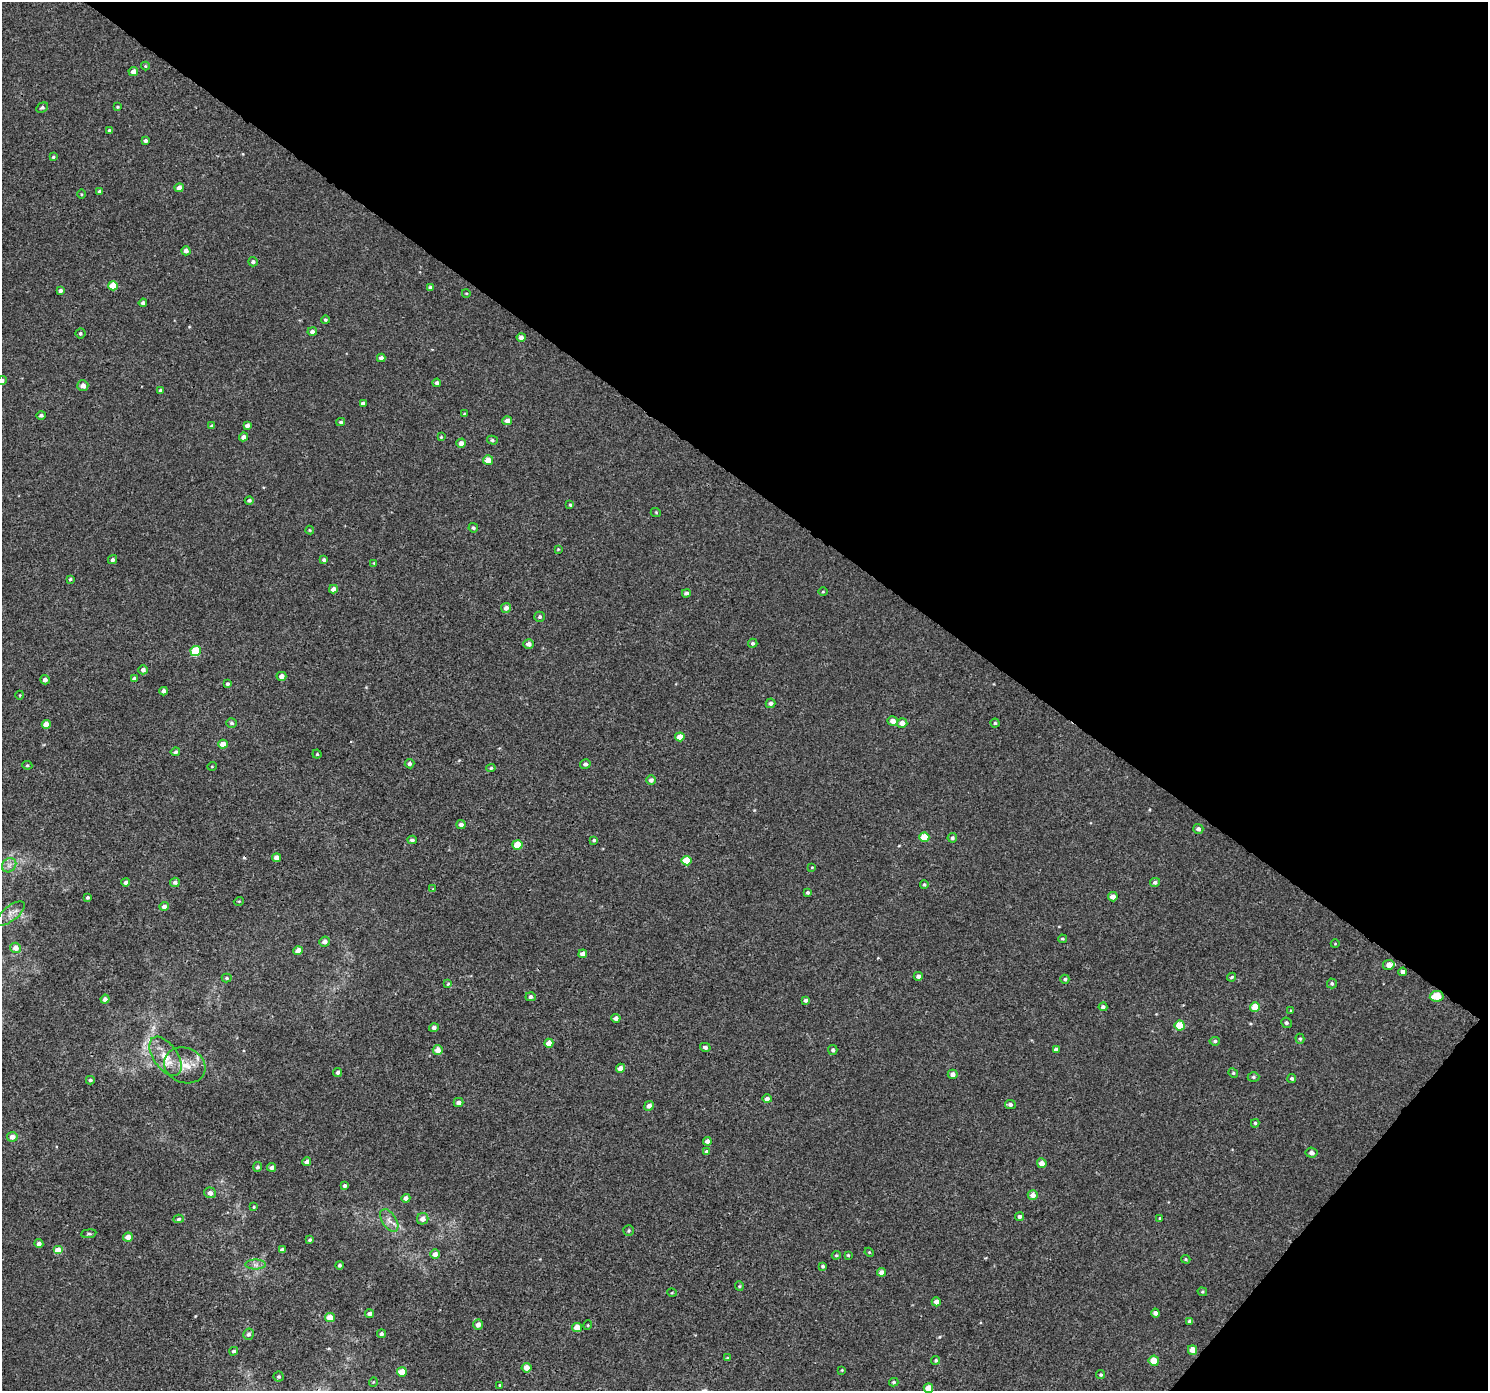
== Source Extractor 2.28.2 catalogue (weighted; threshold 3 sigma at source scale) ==
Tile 8 of 4 x 4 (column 4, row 2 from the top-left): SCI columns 4496-5981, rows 3000-4388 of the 6026 x 6065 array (HDU 1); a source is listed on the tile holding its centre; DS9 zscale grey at full resolution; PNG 1490 x 1393 px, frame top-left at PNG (2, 2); each listed source drawn as its Kron ellipse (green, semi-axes under 4 px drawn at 4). Shown black and unused: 38% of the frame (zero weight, under 3 of 4 exposures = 5% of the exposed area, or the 3 px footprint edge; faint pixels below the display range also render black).
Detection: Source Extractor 2.28.2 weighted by HDU 2 'WHT'; one run over the whole footprint, this tile lists its part. Background 0.00277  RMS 0.0022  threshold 0.00975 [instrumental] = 3 sigma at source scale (4.5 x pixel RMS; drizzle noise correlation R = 1.50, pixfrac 1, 0.0396/0.0396 arcsec/px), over >= 5 px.
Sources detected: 210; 1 cosmic-ray / hot-pixel residue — neither listed nor drawn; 1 inside a brighter listed object's ellipse — not listed separately; the other 208 listed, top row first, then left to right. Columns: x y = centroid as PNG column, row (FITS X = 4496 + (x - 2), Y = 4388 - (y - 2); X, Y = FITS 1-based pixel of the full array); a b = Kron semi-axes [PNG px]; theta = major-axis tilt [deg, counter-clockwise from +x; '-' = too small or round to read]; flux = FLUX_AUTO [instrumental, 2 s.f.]
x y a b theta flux
145 66 4 4 - 0.23
133 72 5 4 - 1.3
117 107 3 3 - 0.24
42 108 6 4 30 0.41
109 130 4 3 - 0.38
145 141 4 3 - 0.62
53 157 4 3 - 0.32
179 188 4 4 - 1.4
99 191 4 4 - 0.43
81 194 5 3 - 0.2
186 251 4 4 - 0.9
253 262 5 4 - 0.45
113 286 5 5 - 4
430 287 4 3 - 0.42
60 290 4 4 - 0.6
466 293 4 3 - 0.16
143 303 4 4 - 0.66
325 320 4 4 - 0.35
312 332 5 4 - 0.78
80 333 5 5 - 0.36
521 337 4 4 - 0.95
381 358 4 4 - 0.76
2 380 5 4 - 0.55
437 383 4 4 - 0.57
83 386 5 5 - 1.2
160 390 4 3 - 0.48
363 403 4 4 - 0.59
464 414 4 2 - 0.16
41 415 4 4 - 0.48
507 421 5 4 - 1.3
341 422 4 3 - 0.38
247 425 4 4 - 0.69
212 426 4 3 - 0.49
243 437 4 4 - 0.88
441 437 3 3 - 0.19
492 440 5 4 - 0.36
461 443 5 4 - 1
488 460 5 5 - 1.7
249 500 4 4 - 0.44
570 505 4 3 - 0.28
656 513 5 3 - 0.2
473 528 5 4 - 0.41
310 530 4 4 - 0.2
558 549 4 3 - 0.17
113 560 5 4 - 0.58
324 560 4 4 - 0.44
374 563 4 2 - 0.17
70 579 3 3 - 0.28
333 589 4 4 - 1.1
823 592 5 3 - 0.2
686 593 4 4 - 0.68
506 608 5 5 - 0.93
540 617 5 5 - 0.41
753 643 5 4 - 0.4
529 644 5 5 - 1
196 651 5 5 - 7.6
143 670 5 4 - 0.81
281 676 5 4 - 1.1
134 679 4 3 - 0.45
45 680 5 4 - 0.91
227 684 4 4 - 0.43
164 691 4 4 - 0.73
20 695 4 3 - 0.16
771 703 5 4 - 0.57
893 721 5 4 - 1.3
231 723 5 4 - 0.38
902 723 5 4 - 1.7
995 723 4 4 - 0.32
46 724 4 4 - 1.9
680 737 5 4 - 2.1
223 744 4 4 - 2
175 752 5 4 - 0.45
317 754 4 4 - 0.24
409 764 5 5 - 0.54
585 764 5 5 - 0.52
27 765 5 4 - 0.29
212 766 5 3 - 0.16
491 768 5 4 - 0.35
651 780 5 5 - 0.72
461 825 4 4 - 0.91
1198 829 5 5 - 0.68
924 837 5 4 - 4.2
952 838 5 4 - 0.43
412 840 4 4 - 0.57
594 840 4 4 - 0.33
517 845 5 4 - 4.8
276 858 4 4 - 1.3
687 861 5 4 - 4.4
9 865 8 6 45 0.81
812 867 4 2 - 0.15
126 882 4 4 - 0.76
175 882 5 4 - 0.57
1155 882 5 4 - 0.56
924 885 4 4 - 0.37
433 889 4 4 - 0.19
808 892 3 3 - 0.36
87 897 3 3 - 0.35
1113 897 5 4 - 1.4
239 901 5 3 - 0.19
164 906 5 4 - 0.91
11 913 17 7 39 1.5
1062 939 4 3 - 0.26
325 942 5 5 - 1.1
1335 944 4 3 - 0.16
15 948 5 5 - 1.6
298 951 5 4 - 2
583 954 4 4 - 1.2
1389 965 6 5 - 1.5
1403 972 4 4 - 0.76
918 976 4 4 - 0.66
1232 977 5 3 - 0.27
227 978 5 4 - 0.3
1065 979 4 4 - 0.38
1332 983 5 5 - 0.37
448 984 4 3 - 0.23
1437 996 7 5 7 5.2
531 997 5 4 - 0.66
105 999 4 4 - 0.84
806 1000 4 4 - 0.46
1103 1007 4 3 - 0.48
1255 1007 5 5 - 3.4
1291 1011 3 3 - 0.23
616 1018 5 4 - 0.79
1286 1023 5 5 - 0.41
1180 1025 5 5 - 4.1
434 1028 5 4 - 0.63
1300 1039 5 4 - 0.34
1215 1041 5 4 - 0.41
549 1043 4 4 - 1.7
705 1047 5 4 - 0.61
438 1050 5 5 - 1.8
833 1050 5 4 - 0.46
1056 1050 4 4 - 0.78
165 1056 22 12 -56 3.7
185 1065 21 17 -22 3.9
620 1068 4 4 - 1.4
338 1072 4 4 - 0.51
1233 1073 5 4 - 0.28
953 1074 5 4 - 0.97
1253 1077 6 4 1 0.37
1292 1078 4 4 - 0.36
90 1080 4 4 - 0.44
767 1099 5 4 - 0.96
459 1102 5 4 - 0.95
1010 1105 5 4 - 0.57
649 1106 5 4 - 1.1
1255 1123 4 3 - 0.3
12 1137 5 5 - 1.2
707 1141 4 4 - 0.75
707 1152 4 4 - 0.85
1311 1153 6 5 - 0.77
307 1162 4 4 - 0.96
1042 1163 5 4 - 1.6
258 1167 5 4 - 0.45
271 1167 4 4 - 0.69
345 1186 4 4 - 0.41
210 1193 5 5 - 0.99
1033 1195 5 5 - 1.2
406 1198 4 4 - 1
254 1207 4 3 - 0.23
1020 1217 4 4 - 0.43
1160 1218 4 3 - 0.24
179 1219 5 4 - 0.42
423 1219 6 5 - 1.3
389 1220 12 7 -56 1.3
629 1231 5 5 - 0.35
89 1234 7 4 7 0.34
128 1237 5 4 - 1.4
310 1240 3 3 - 0.34
39 1244 4 4 - 0.71
58 1250 5 4 - 2.4
282 1250 4 4 - 0.85
869 1252 5 3 - 0.2
435 1254 5 4 - 1.2
836 1255 4 3 - 0.26
848 1255 4 4 - 0.22
1186 1259 5 4 - 0.24
255 1265 10 5 0 0.83
340 1265 4 4 - 0.45
823 1266 4 3 - 0.35
881 1272 4 4 - 1.1
739 1286 5 4 - 0.25
1202 1292 5 4 - 0.24
672 1293 5 3 - 0.18
936 1302 4 4 - 1.1
1155 1313 4 4 - 0.78
370 1314 4 4 - 0.74
330 1318 5 4 - 2.2
1190 1321 4 3 - 0.51
478 1324 5 5 - 1.3
588 1325 5 3 - 0.19
577 1327 5 4 - 2.2
249 1334 5 5 - 0.55
381 1334 4 4 - 0.53
1193 1350 5 4 - 1.9
234 1351 4 4 - 0.4
728 1358 4 3 - 0.25
936 1360 5 4 - 0.34
1154 1361 5 5 - 3
527 1368 5 5 - 1.8
842 1370 4 3 - 0.18
402 1372 5 4 - 2.5
1101 1375 4 4 - 0.33
279 1377 5 5 - 0.41
373 1382 5 3 - 0.16
894 1382 4 3 - 0.32
500 1385 3 3 - 0.18
928 1388 5 4 - 2.5
Overlapping masked pixels (flux is a lower limit): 1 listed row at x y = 1437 996
Isophote crosses this tile's border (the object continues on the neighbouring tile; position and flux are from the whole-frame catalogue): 2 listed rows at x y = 2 380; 928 1388